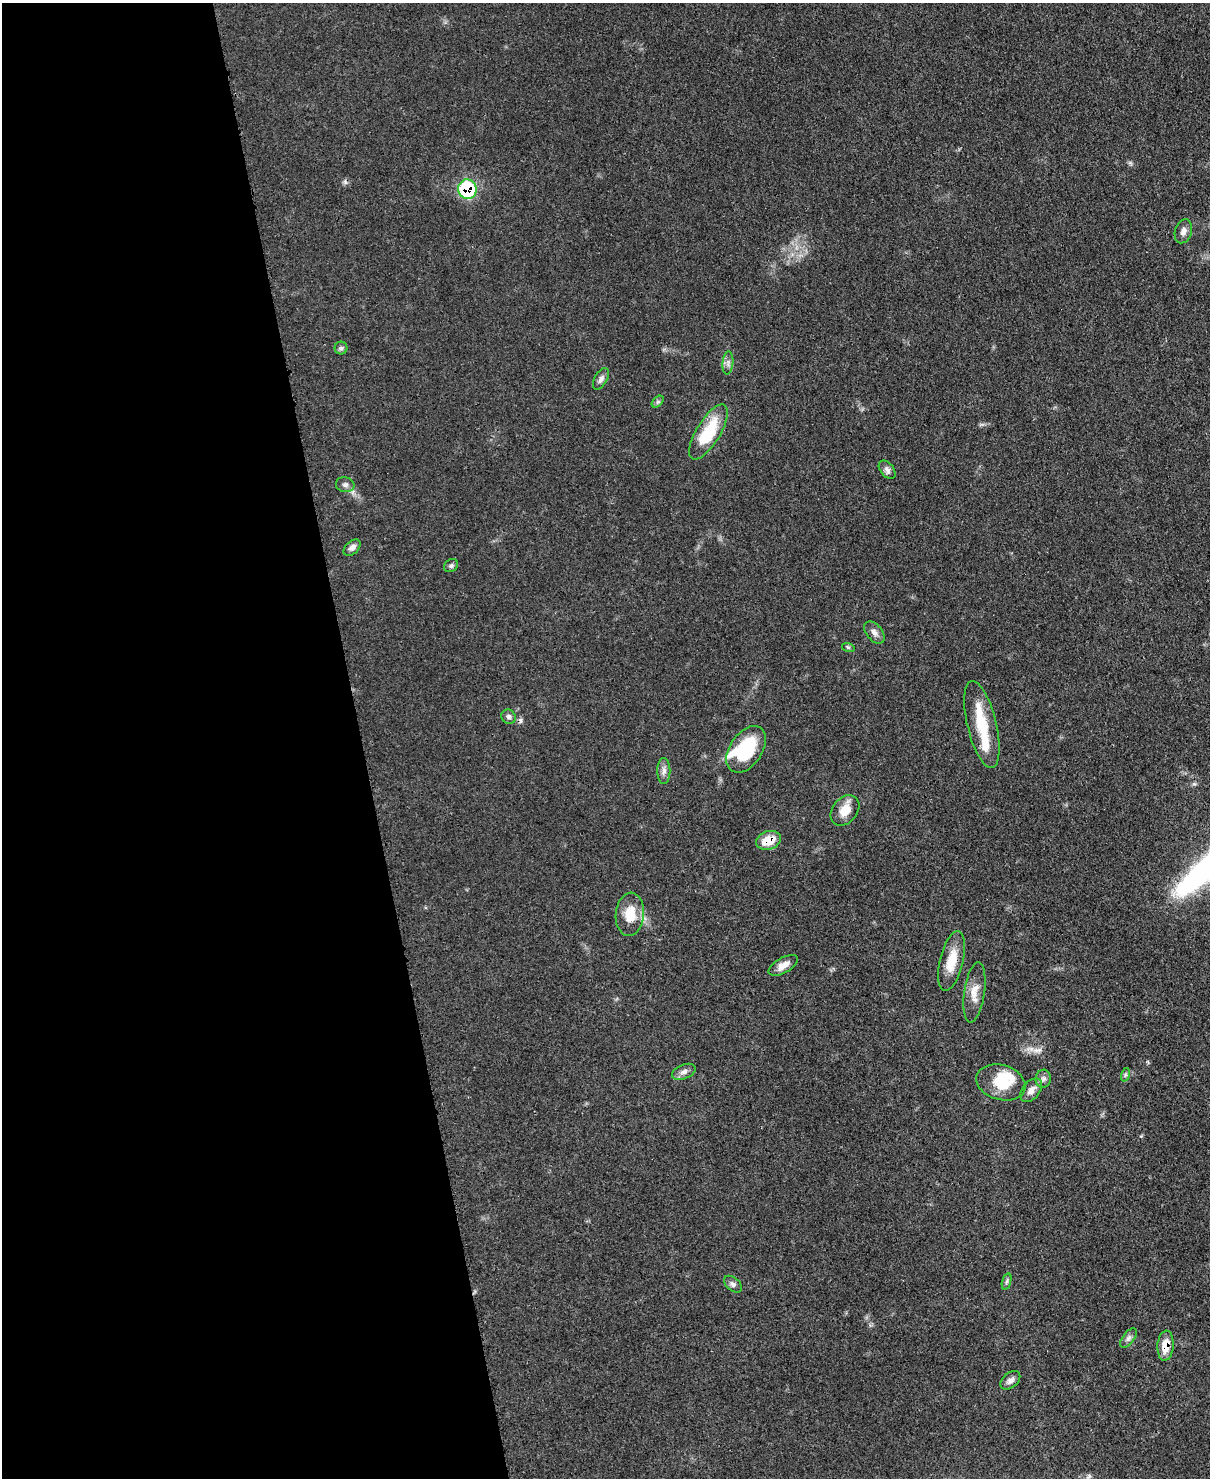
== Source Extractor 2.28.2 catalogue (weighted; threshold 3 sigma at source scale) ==
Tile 5 of 4 x 3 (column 1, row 2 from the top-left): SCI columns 78-1285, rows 1690-3165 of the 4991 x 4970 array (HDU 1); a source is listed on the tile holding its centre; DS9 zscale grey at full resolution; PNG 1212 x 1480 px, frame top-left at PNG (2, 3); each listed source drawn as its Kron ellipse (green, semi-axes under 4 px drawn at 4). Shown black and unused: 30% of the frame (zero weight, under 3 of 4 exposures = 9% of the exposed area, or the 3 px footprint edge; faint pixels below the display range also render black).
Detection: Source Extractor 2.28.2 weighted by HDU 2 'WHT'; one run over the whole footprint, this tile lists its part. Background 0.0551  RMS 0.004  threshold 0.0181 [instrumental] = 3 sigma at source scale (4.5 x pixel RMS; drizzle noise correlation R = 1.50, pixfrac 1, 0.05/0.05 arcsec/px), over >= 5 px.
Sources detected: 39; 1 inside a brighter object's white glare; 2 cosmic-ray / hot-pixel residue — neither listed nor drawn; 3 inside a brighter listed object's ellipse — not listed separately; the other 33 listed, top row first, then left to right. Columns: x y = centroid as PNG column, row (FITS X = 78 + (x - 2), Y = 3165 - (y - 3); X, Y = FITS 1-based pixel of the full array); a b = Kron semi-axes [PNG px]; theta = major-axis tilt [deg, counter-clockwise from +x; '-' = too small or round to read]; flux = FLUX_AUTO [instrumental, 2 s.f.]
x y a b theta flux
467 189 10 9 - 32
1183 231 12 8 72 2.4
341 348 6 6 - 0.94
728 363 11 5 84 1.6
601 379 12 6 59 1.7
658 402 7 4 45 0.81
708 432 31 12 59 20
887 470 11 6 -51 1.7
345 485 9 7 -13 1.4
352 548 10 6 43 1.9
451 566 7 6 - 0.89
874 633 13 7 -50 2.1
848 647 6 4 -18 0.56
509 717 7 6 - 1.1
982 725 44 14 -76 16
746 749 26 16 56 24
664 771 13 6 90 1.9
845 810 17 12 51 6
769 840 13 9 17 7.6
630 914 22 14 85 9.6
951 961 30 11 77 8.9
783 965 16 7 30 3.4
974 992 30 10 82 5.3
684 1072 12 7 22 2
1125 1075 7 4 72 0.71
1043 1079 9 7 82 1.4
1001 1082 25 17 -16 12
1031 1090 13 8 50 2.8
1007 1281 8 3 71 0.79
733 1284 10 6 -40 1.5
1129 1338 11 6 53 1.5
1165 1346 15 8 86 6.4
1010 1380 11 7 40 1.9
Overlapping masked pixels (flux is a lower limit): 3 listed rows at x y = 467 189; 769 840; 1165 1346